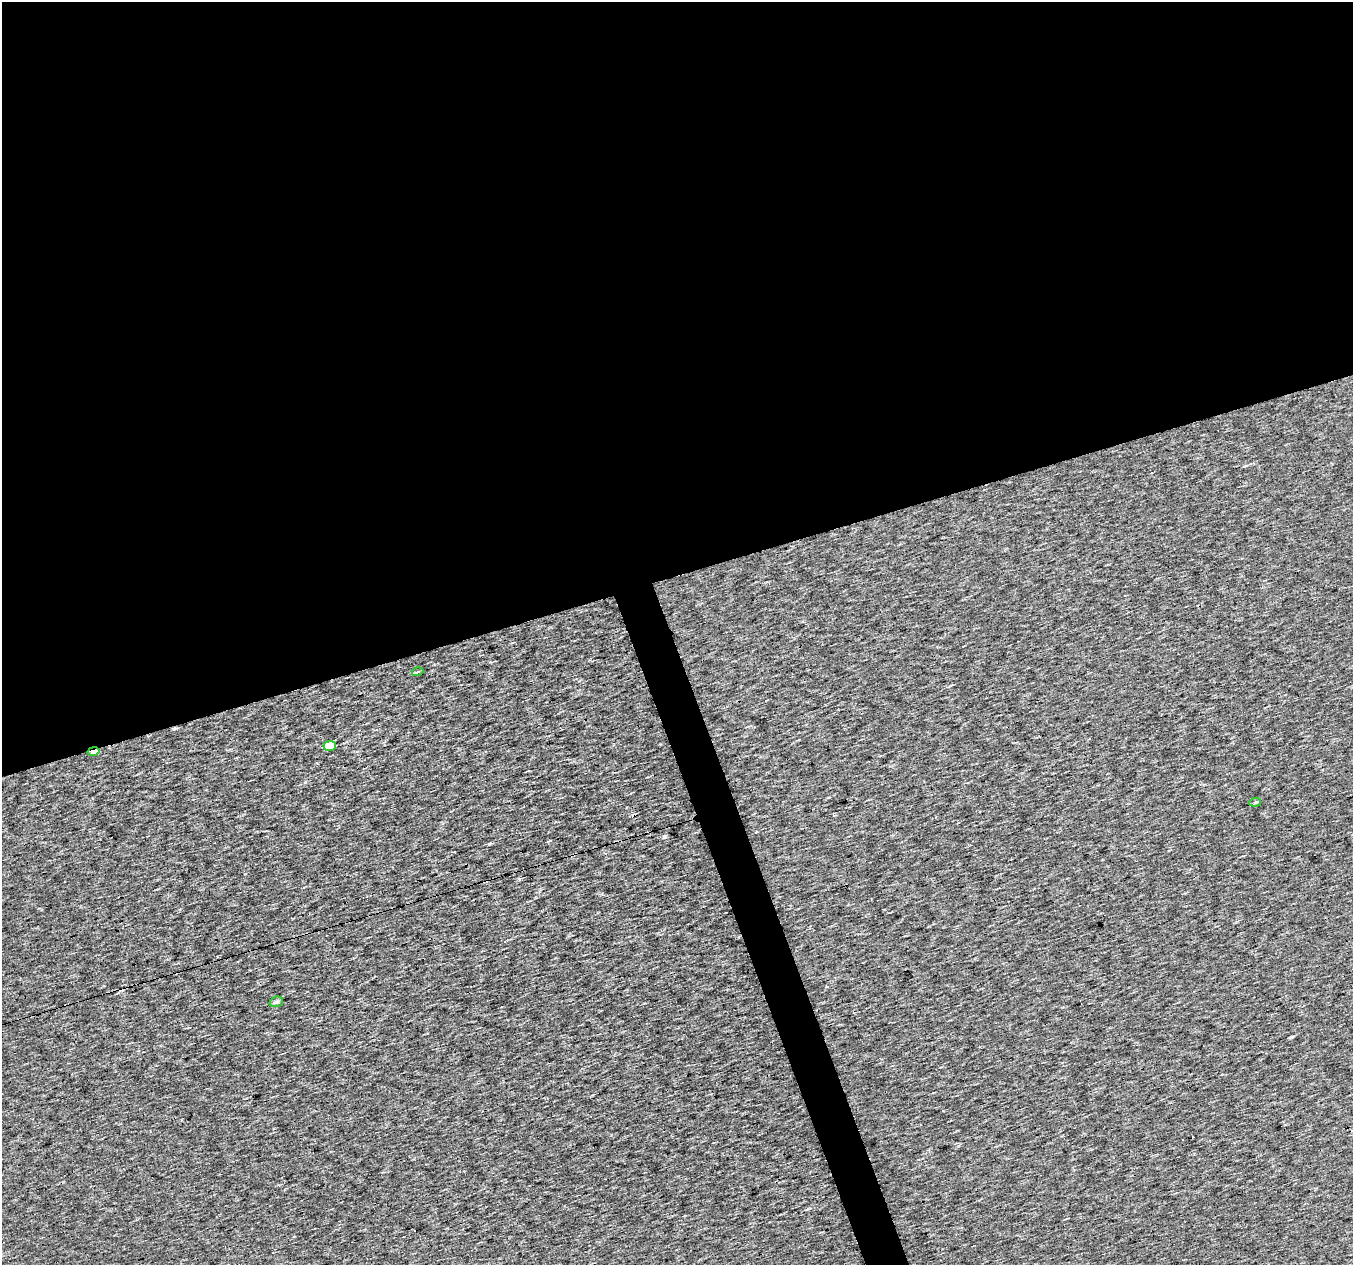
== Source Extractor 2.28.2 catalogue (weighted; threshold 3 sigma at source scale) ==
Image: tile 2 of 4 x 4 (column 2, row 1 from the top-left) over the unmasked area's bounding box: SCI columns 1352-2702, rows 3853-5115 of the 5405 x 5232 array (HDU 1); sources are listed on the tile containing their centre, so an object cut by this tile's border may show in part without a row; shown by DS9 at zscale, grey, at full resolution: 1 PNG px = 1 image px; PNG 1355 x 1267 px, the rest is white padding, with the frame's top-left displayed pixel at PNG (2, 2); every listed detection drawn as its Kron ellipse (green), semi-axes under 4 PNG px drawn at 4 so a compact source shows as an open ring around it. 47% of this frame is shown black and not used: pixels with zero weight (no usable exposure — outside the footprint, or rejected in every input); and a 3 px margin inside the footprint's outer edge (the drizzle kernel's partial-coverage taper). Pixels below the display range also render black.
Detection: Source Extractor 2.28.2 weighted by HDU 2 'WHT'; one run over the whole footprint, this tile lists its part. Background 0.00189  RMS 0.019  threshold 0.0866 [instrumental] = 3 sigma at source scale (4.5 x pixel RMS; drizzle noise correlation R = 1.50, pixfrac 1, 0.0396/0.0396 arcsec/px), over >= 5 px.
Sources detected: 8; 3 cosmic-ray / hot-pixel residue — neither listed nor drawn; the other 5 listed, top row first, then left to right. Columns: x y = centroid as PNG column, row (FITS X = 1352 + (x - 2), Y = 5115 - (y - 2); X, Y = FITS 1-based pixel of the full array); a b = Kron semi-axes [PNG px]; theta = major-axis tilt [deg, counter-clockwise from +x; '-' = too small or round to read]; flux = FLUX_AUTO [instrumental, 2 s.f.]
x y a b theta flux
418 672 6 3 19 2.3
330 746 6 5 - 64
94 751 6 3 10 18
1255 802 6 4 7 2.8
276 1002 7 5 18 4.3
Overlapping masked pixels (flux is a lower limit): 1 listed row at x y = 94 751